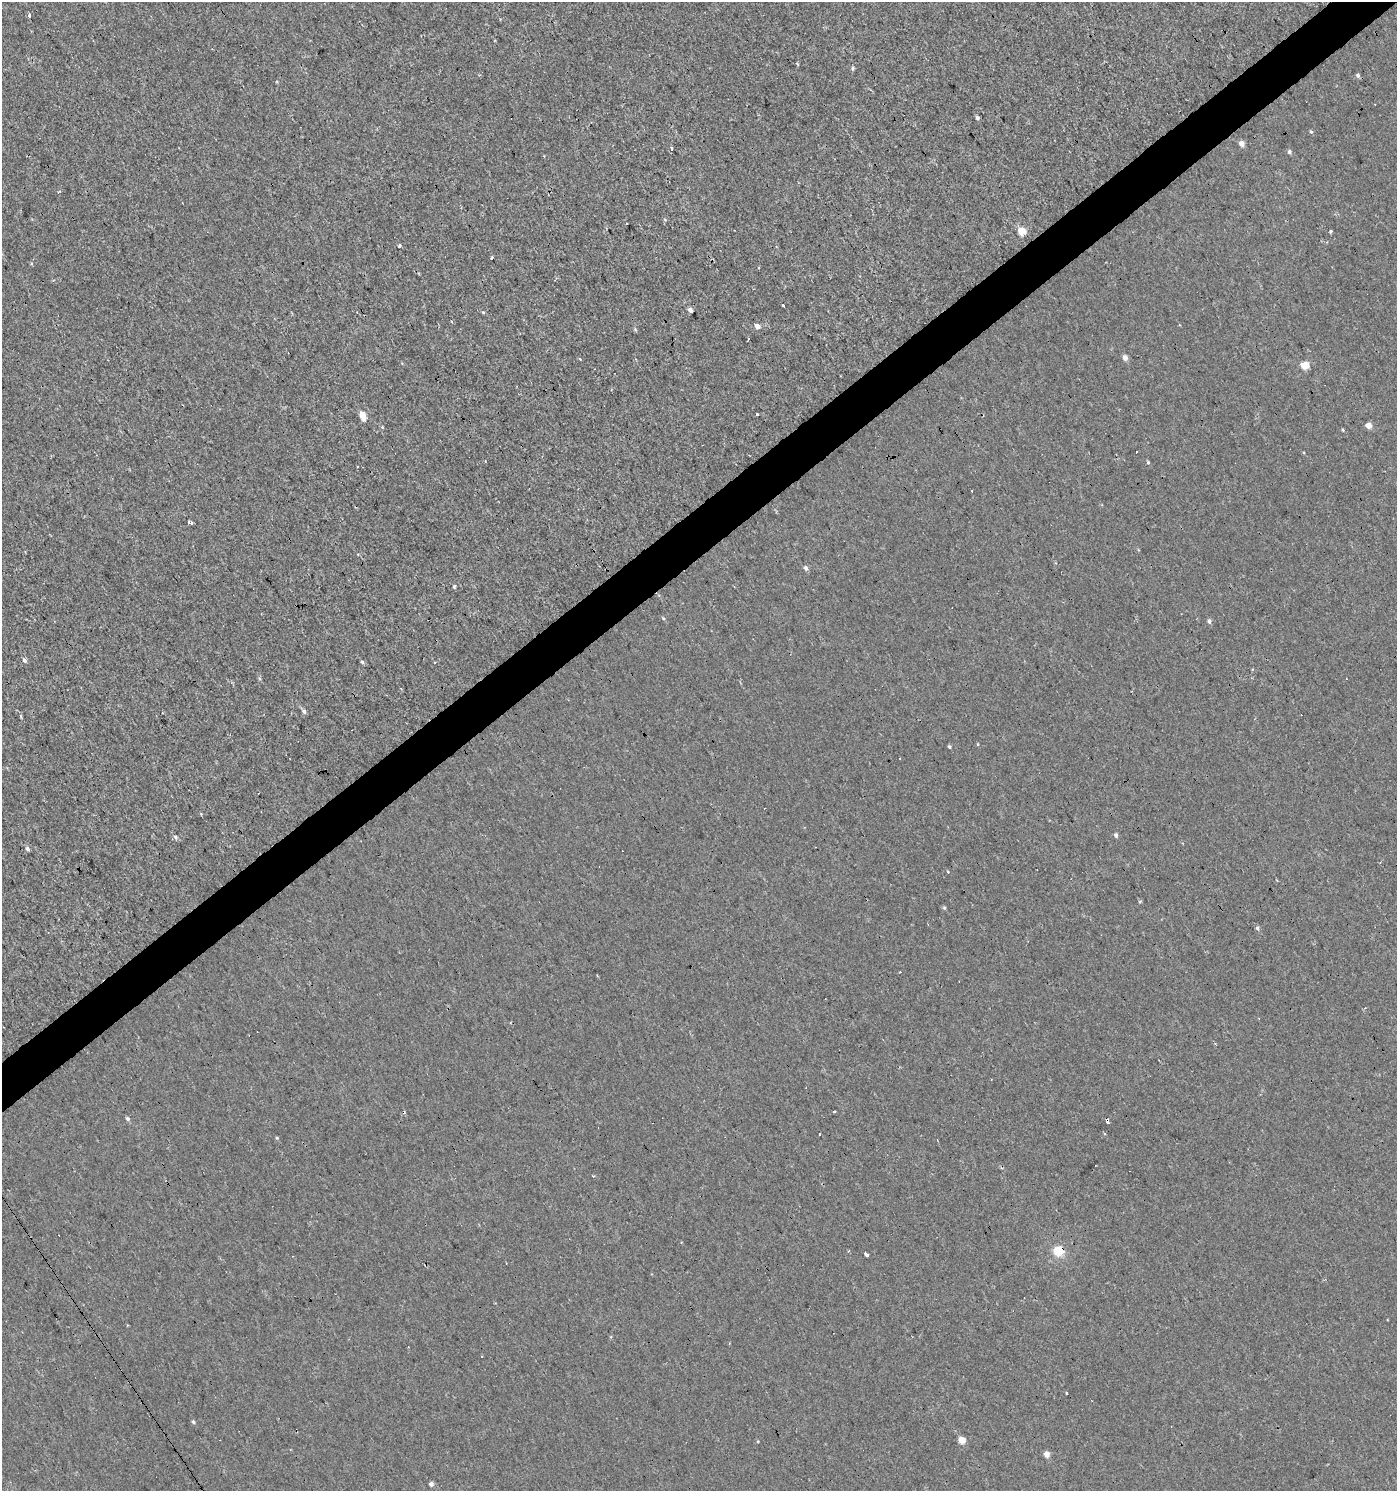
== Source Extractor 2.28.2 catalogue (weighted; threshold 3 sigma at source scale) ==
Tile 10 of 4 x 4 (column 2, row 3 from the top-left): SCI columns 1585-2979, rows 1491-2979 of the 5895 x 5959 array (HDU 1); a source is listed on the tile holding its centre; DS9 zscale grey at full resolution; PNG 1399 x 1493 px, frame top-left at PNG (2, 2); no overlay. Shown black and unused: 3% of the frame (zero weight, under 2 of 3 exposures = <1% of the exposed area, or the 3 px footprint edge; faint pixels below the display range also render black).
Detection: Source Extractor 2.28.2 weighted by HDU 2 'WHT'; one run over the whole footprint, this tile lists its part. Background 3.40e-04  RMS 0.0038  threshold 0.0173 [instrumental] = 3 sigma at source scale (4.5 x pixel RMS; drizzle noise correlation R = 1.50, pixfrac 1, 0.0396/0.0396 arcsec/px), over >= 5 px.
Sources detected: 65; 12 cosmic-ray / hot-pixel residue — not listed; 1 inside a brighter listed object's ellipse — not listed separately; the other 52 listed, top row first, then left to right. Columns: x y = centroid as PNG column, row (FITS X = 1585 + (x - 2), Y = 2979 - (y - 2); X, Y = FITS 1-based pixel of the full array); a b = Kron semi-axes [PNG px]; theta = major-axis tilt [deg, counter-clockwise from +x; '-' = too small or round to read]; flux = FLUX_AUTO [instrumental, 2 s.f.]
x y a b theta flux
29 16 3 3 - 2.9
853 68 6 4 -88 0.58
1358 75 5 5 - 0.79
977 117 4 4 - 0.85
1241 143 4 4 - 3
671 149 3 3 - 2.8
1289 152 5 5 - 0.89
60 192 4 2 - 0.5
665 220 5 4 - 0.49
626 223 3 3 - 1.3
1022 231 5 5 - 11
1331 231 3 3 - 0.89
399 245 4 4 - 0.66
491 258 3 3 - 0.6
783 305 3 3 - 2.7
690 310 4 3 - 1.3
483 312 5 3 - 0.4
757 326 4 4 - 2.8
635 329 6 4 -59 0.45
1125 358 5 4 - 2.5
579 359 3 3 - 1.9
1305 365 5 4 - 11
757 414 3 3 - 2.1
363 418 4 4 - 3.4
1368 426 4 4 - 5.1
1343 430 4 3 - 0.38
1148 462 5 4 - 0.5
190 523 5 3 - 1.4
806 568 5 4 - 1.2
454 586 5 4 - 1
663 618 5 3 - 0.41
1209 621 6 5 - 0.95
24 660 6 5 - 0.91
362 662 5 4 - 0.63
304 711 6 5 - 0.89
978 744 4 3 - 0.3
950 747 4 3 - 0.6
1116 835 5 4 - 1
176 837 7 5 -44 0.82
27 849 6 5 - 0.99
944 908 5 4 - 0.51
1257 928 6 4 -62 0.77
1215 1044 4 3 - 0.41
128 1119 5 5 - 0.8
1107 1121 3 3 - 5.2
277 1138 4 4 - 0.41
1058 1251 5 5 - 26
867 1255 5 3 - 18
193 1422 5 4 - 0.67
962 1440 5 4 - 5.4
1047 1454 5 4 - 3.4
431 1484 4 4 - 1.4
Overlapping masked pixels (flux is a lower limit): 2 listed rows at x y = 1107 1121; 1058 1251